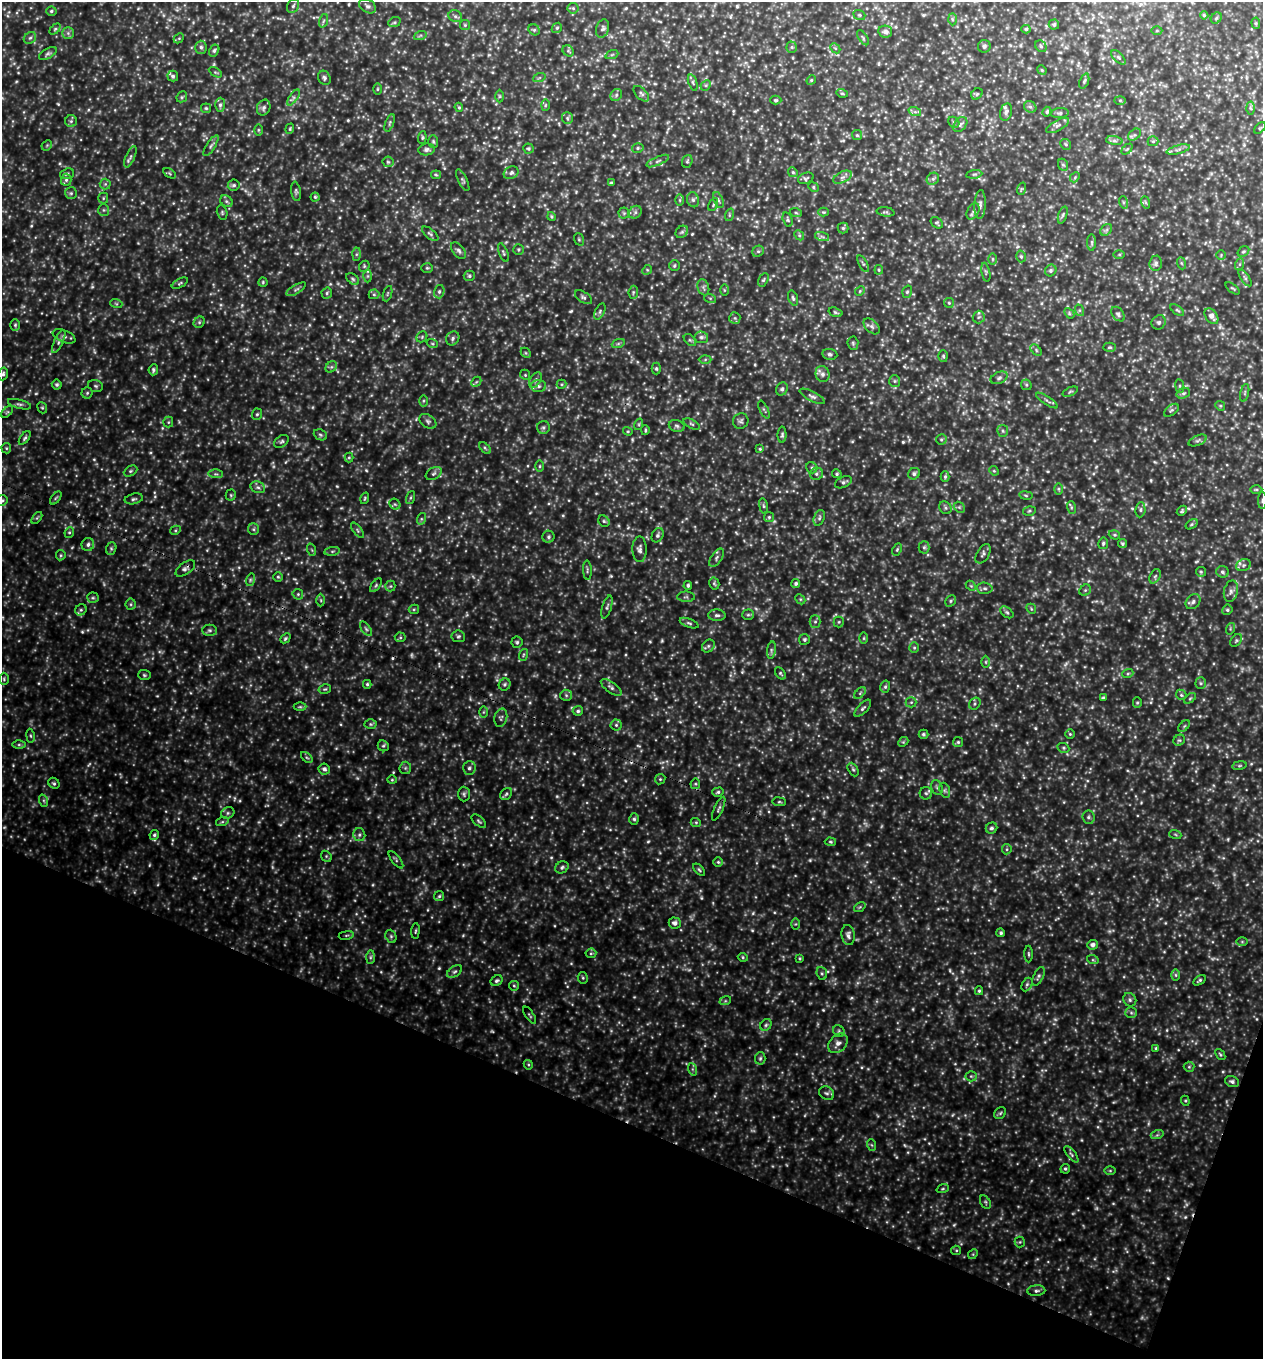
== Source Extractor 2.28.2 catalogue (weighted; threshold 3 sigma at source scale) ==
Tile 15 of 4 x 4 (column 3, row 4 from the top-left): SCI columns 2820-4080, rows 34-1390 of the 5508 x 5494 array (HDU 1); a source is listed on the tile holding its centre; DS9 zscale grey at full resolution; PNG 1265 x 1361 px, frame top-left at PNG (2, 2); each listed source drawn as its Kron ellipse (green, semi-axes under 4 px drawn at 4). Shown black and unused: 19% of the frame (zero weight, under 3 of 4 exposures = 4% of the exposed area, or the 3 px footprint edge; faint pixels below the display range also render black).
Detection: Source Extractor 2.28.2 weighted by HDU 2 'WHT'; one run over the whole footprint, this tile lists its part. Background 6.18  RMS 1.1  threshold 4.77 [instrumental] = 3 sigma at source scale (4.5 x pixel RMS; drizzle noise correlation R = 1.50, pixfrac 1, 0.05/0.05 arcsec/px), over >= 5 px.
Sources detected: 761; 37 too faint to see at this stretch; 2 cosmic-ray / hot-pixel residue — neither listed nor drawn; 7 inside a brighter listed object's ellipse — not listed separately; of the other 715, all 500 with FLUX_AUTO >= 126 (the completeness limit of this list) listed and drawn (215 fainter detections not listed), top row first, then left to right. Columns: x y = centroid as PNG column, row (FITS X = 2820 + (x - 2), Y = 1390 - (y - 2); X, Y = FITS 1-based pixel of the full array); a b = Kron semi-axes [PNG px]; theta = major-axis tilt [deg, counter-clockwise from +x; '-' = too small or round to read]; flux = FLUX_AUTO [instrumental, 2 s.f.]
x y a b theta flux
293 6 7 5 61 270
368 6 9 6 -33 310
573 8 5 5 - 170
51 11 5 4 - 180
859 15 6 4 -21 160
1204 15 4 4 - 150
455 16 7 5 -27 250
1216 18 6 5 - 180
952 19 6 4 -88 140
323 21 7 4 70 170
394 22 6 5 - 160
1256 23 6 4 -84 150
465 25 5 5 - 140
1054 25 5 5 - 220
557 28 5 4 - 160
603 28 9 6 73 300
55 29 6 4 45 150
1026 29 4 4 - 190
534 30 6 5 - 170
1157 31 5 3 - 130
885 32 7 6 - 370
68 33 5 5 - 220
420 36 6 4 20 160
30 38 7 5 42 230
179 38 5 4 - 140
863 38 8 3 -57 150
984 46 6 6 - 240
1041 46 6 5 - 200
201 47 6 5 - 290
792 47 5 5 - 160
835 48 6 4 -44 170
214 51 6 4 60 210
568 51 6 5 - 170
48 53 10 5 29 250
612 54 7 4 20 180
1118 57 9 4 -44 200
1042 70 5 4 - 130
215 72 7 4 -30 160
173 76 5 5 - 200
324 78 7 6 - 250
539 78 6 4 19 160
811 80 5 4 - 130
1084 81 8 4 69 190
693 82 8 4 -70 190
706 85 6 4 45 170
377 89 6 4 89 130
842 93 5 4 - 130
641 94 9 5 -45 270
977 94 6 5 - 160
616 95 6 5 - 210
499 96 6 4 -90 150
182 97 6 5 - 160
293 97 9 4 55 270
776 100 5 4 - 170
1120 100 6 4 -1 130
220 105 7 5 88 280
545 105 6 4 89 130
459 107 5 4 - 150
1030 107 6 5 - 250
206 108 5 5 - 140
264 108 8 6 65 340
1250 108 6 4 -86 190
915 112 6 4 -18 200
1006 112 9 6 77 330
1047 112 5 4 - 180
1060 113 9 5 5 270
567 118 6 5 - 190
71 121 6 6 - 210
954 122 6 5 - 170
390 123 9 4 68 190
960 124 8 6 50 290
1058 125 13 5 29 380
1260 128 7 4 44 130
290 129 5 4 - 130
258 130 6 4 -90 130
857 135 5 5 - 160
1134 135 7 5 42 230
422 138 6 4 84 150
433 141 6 5 - 160
1114 141 8 4 -8 260
1153 141 5 5 - 140
1066 144 6 5 - 170
47 145 6 4 45 150
211 146 12 4 57 310
638 148 6 4 16 190
426 149 8 6 8 330
528 149 5 5 - 220
1127 149 6 4 44 130
1178 149 12 3 14 290
130 157 11 4 66 310
658 161 12 3 23 270
687 161 6 5 - 180
388 162 5 5 - 170
1063 165 6 5 - 180
793 172 5 4 - 160
169 173 7 4 -32 140
511 173 8 6 28 300
67 174 7 5 18 230
974 174 8 4 8 190
436 175 5 4 - 130
843 177 10 5 26 350
1075 177 5 4 - 130
806 178 8 5 21 220
933 179 6 5 - 250
66 180 6 5 - 210
463 180 12 4 -63 210
611 183 4 3 - 150
105 184 5 5 - 190
234 185 6 5 - 240
813 187 5 4 - 170
1021 189 6 4 71 140
296 191 10 5 -81 210
71 193 6 6 - 210
315 197 4 4 - 140
103 198 5 5 - 150
680 200 6 4 -90 150
693 200 7 6 - 280
718 200 8 5 -70 250
226 201 7 5 -35 220
1123 202 6 4 -72 150
1145 202 6 4 -71 150
980 204 14 6 87 420
713 205 7 4 64 140
104 210 6 5 - 210
973 211 9 5 64 300
222 212 7 5 -76 180
635 212 7 5 47 270
823 212 5 4 - 130
886 212 9 4 -6 200
624 213 5 5 - 160
796 213 6 4 -20 140
729 215 6 4 72 160
1063 215 9 4 72 210
551 217 4 4 - 140
788 220 7 5 -73 170
937 223 7 5 -41 170
843 228 5 5 - 170
1106 230 7 5 44 210
682 232 7 5 44 210
430 234 10 4 -40 240
799 235 5 4 - 150
822 237 7 4 -16 250
579 239 6 5 - 150
1092 242 8 4 90 210
518 249 5 5 - 170
459 251 9 5 -51 290
758 251 6 5 - 190
1243 251 6 4 32 160
503 253 10 4 -69 170
356 254 6 4 89 190
1119 254 6 4 1 140
1221 255 5 4 - 130
1021 256 6 4 -73 200
993 259 6 4 -90 130
1156 263 7 6 - 300
1181 263 6 4 -70 150
863 264 9 3 -61 190
1240 264 6 4 70 170
364 266 6 5 - 160
674 266 5 5 - 170
427 268 6 5 - 150
647 270 5 4 - 130
879 270 5 4 - 130
1051 270 6 5 - 220
986 272 9 3 -79 150
368 276 6 4 90 150
469 276 5 5 - 180
1245 278 10 4 -57 220
353 279 7 4 -37 210
763 280 7 4 60 170
263 282 5 4 - 130
180 283 9 4 28 170
703 287 8 5 -73 270
1233 288 8 3 -39 130
296 289 11 4 31 250
724 290 6 4 -89 130
860 291 5 4 - 130
439 292 7 5 75 240
633 292 6 4 83 160
907 292 6 4 72 160
327 293 5 5 - 200
374 294 5 5 - 170
387 294 8 3 71 150
583 297 9 5 -34 260
710 298 6 4 -18 130
793 298 8 4 -73 220
116 303 6 4 -20 130
949 303 5 4 - 140
1079 310 6 4 -72 150
1177 310 8 4 -35 180
600 311 9 4 64 230
835 312 7 4 -17 190
1069 313 6 4 -48 160
1118 314 8 5 -50 260
1211 316 9 5 -54 660
979 317 6 6 - 220
735 318 6 5 - 200
199 322 6 5 - 170
1159 322 7 6 - 270
15 325 6 5 - 160
872 326 9 6 -45 330
64 336 12 6 -22 340
422 337 6 5 - 160
701 337 7 6 - 300
453 338 7 6 - 270
690 340 7 4 -44 190
59 342 12 4 64 320
432 343 5 3 - 130
853 343 7 5 -86 180
618 344 6 4 19 170
1109 347 6 4 2 160
1036 350 7 4 -47 170
526 353 5 4 - 140
830 354 7 5 -11 250
943 356 6 5 - 160
705 359 6 4 2 150
331 367 6 5 - 210
656 368 6 4 -89 160
153 370 5 4 - 220
3 374 6 5 - 240
822 374 8 7 - 400
525 375 5 4 - 140
999 378 9 5 24 300
535 380 8 5 59 280
895 381 6 5 - 190
476 382 6 4 44 170
57 384 5 4 - 210
562 384 5 4 - 140
1026 385 6 5 - 150
96 386 7 5 -17 220
539 386 7 6 - 280
1180 386 7 3 -83 150
782 389 7 5 59 250
1070 392 8 4 24 180
87 393 5 5 - 160
1183 393 7 5 20 230
1245 393 9 3 77 170
812 396 14 4 -27 330
423 401 6 4 89 150
1047 401 12 3 -34 230
19 404 12 4 -15 280
1220 406 5 4 - 140
42 408 6 4 -67 150
764 410 10 3 -64 160
1171 410 8 5 37 200
7 412 7 4 44 160
257 414 6 5 - 180
428 421 9 6 -34 290
741 421 8 7 - 280
168 422 5 5 - 140
639 424 6 4 73 130
692 424 9 4 -27 180
677 426 8 5 -17 260
543 427 6 6 - 250
645 430 5 3 - 140
628 431 5 4 - 130
1003 431 6 5 - 190
320 435 7 5 -23 200
782 435 8 4 89 210
25 438 8 4 52 220
941 439 5 5 - 180
1198 440 9 5 23 250
282 441 8 5 37 230
6 448 5 5 - 140
485 448 7 4 -45 180
760 449 4 4 - 140
349 457 5 4 - 130
540 466 6 4 89 130
812 468 6 5 - 210
130 471 7 5 27 190
994 471 5 4 - 130
434 473 8 5 32 280
216 474 7 3 -1 180
816 474 7 6 - 270
837 474 5 4 - 180
914 474 6 5 - 270
945 477 5 4 - 180
843 482 9 5 25 280
258 487 7 5 -21 260
1058 489 6 4 -89 140
1256 489 6 4 0 170
231 495 5 5 - 140
1026 495 6 3 -9 130
56 498 7 4 52 160
365 498 6 3 73 130
410 498 7 3 71 130
134 499 9 5 13 240
2 500 5 5 - 180
1262 500 8 4 89 200
395 504 6 5 - 170
763 506 8 4 -81 190
959 507 6 4 -43 190
1071 507 6 4 -72 160
945 508 7 5 -48 200
1140 510 7 5 85 220
1029 511 6 4 15 150
1182 511 6 4 48 170
769 517 5 5 - 170
37 518 7 3 53 150
819 518 8 5 72 250
421 519 6 4 72 150
604 521 6 5 - 180
1192 524 6 4 32 150
253 529 6 5 - 190
175 530 5 4 - 140
357 530 9 4 -52 200
69 532 5 4 - 150
658 535 7 5 63 250
1114 535 6 4 -19 140
549 537 6 6 - 250
1103 543 6 5 - 190
1122 543 4 4 - 180
88 545 6 6 - 290
924 547 6 5 - 210
111 548 6 5 - 180
640 549 13 7 -88 440
897 549 6 4 63 160
312 550 6 4 -71 130
332 551 8 4 8 180
983 554 10 6 59 300
61 555 5 5 - 140
716 558 10 5 57 310
1243 565 8 6 20 300
185 568 11 6 36 350
587 570 10 4 -86 200
1201 572 5 4 - 140
1222 572 6 5 - 220
1155 576 8 5 64 210
278 577 5 4 - 140
250 580 6 4 72 180
714 583 6 5 - 170
796 584 4 4 - 240
376 585 8 4 55 170
688 585 4 4 - 220
390 586 5 5 - 150
971 586 6 4 -43 150
985 588 8 6 -3 250
1085 590 6 5 - 180
1231 591 11 7 77 440
298 594 5 5 - 160
686 597 8 5 1 230
93 598 6 5 - 170
800 599 5 4 - 140
321 600 6 4 -88 150
951 601 6 5 - 160
1193 602 8 6 44 350
131 604 5 5 - 160
607 607 12 4 73 260
414 609 5 4 - 150
1031 609 5 4 - 130
81 610 6 5 - 230
1227 610 5 5 - 200
1007 612 7 5 -39 190
717 615 8 5 -2 300
748 615 6 5 - 170
815 622 6 5 - 230
839 622 5 5 - 150
689 623 10 4 -21 220
366 629 8 4 -54 240
1230 629 6 3 73 130
210 630 7 5 0 220
458 636 6 6 - 210
400 637 5 5 - 160
285 638 6 4 43 180
864 638 6 4 89 150
804 639 5 5 - 210
1236 640 7 5 49 170
517 642 5 5 - 200
708 646 7 5 46 250
914 648 5 4 - 150
771 650 9 4 82 230
523 655 6 3 71 150
986 662 6 4 -90 150
780 673 7 4 -53 160
1128 673 5 3 - 130
144 675 6 5 - 170
4 679 6 5 - 150
1201 683 5 5 - 190
367 684 4 4 - 160
505 684 6 5 - 240
611 687 12 5 -37 320
885 687 6 5 - 200
325 689 6 4 13 160
860 693 7 4 46 170
566 695 6 5 - 210
1181 695 6 4 -46 180
1103 698 4 3 - 190
1190 698 7 3 37 140
911 702 5 5 - 160
1137 703 5 4 - 150
975 704 6 5 - 190
300 707 6 4 0 170
863 708 11 5 45 250
578 711 5 5 - 200
483 712 6 4 89 130
501 718 9 6 76 290
370 724 6 5 - 170
616 725 5 5 - 190
1184 726 7 4 45 170
923 734 5 4 - 200
1070 734 5 4 - 130
30 736 7 3 -81 140
1179 740 6 5 - 170
903 742 6 4 43 130
958 742 5 5 - 180
19 745 6 4 0 190
383 746 6 5 - 180
1063 748 6 4 -22 160
307 757 7 4 -43 160
1239 765 7 3 9 150
405 768 6 6 - 190
469 768 7 6 - 320
324 769 6 5 - 300
853 770 7 5 -62 190
660 779 5 4 - 140
392 780 4 4 - 130
54 783 6 5 - 200
695 784 5 5 - 140
937 787 7 5 -67 230
945 790 8 5 -71 220
718 792 6 4 17 190
926 793 6 6 - 230
464 794 7 6 - 220
506 794 7 5 47 200
44 801 6 4 -71 160
779 802 7 3 -7 130
719 809 13 4 65 240
228 813 7 5 22 240
1088 817 7 6 - 260
634 819 6 5 - 230
479 821 9 4 -40 180
222 822 6 4 18 180
696 823 5 3 - 130
991 828 6 5 - 230
1175 834 6 4 -19 130
154 835 5 4 - 210
359 835 6 6 - 240
830 842 6 4 -3 140
1007 849 5 4 - 140
326 856 6 4 -46 160
396 860 10 3 -52 180
718 862 5 5 - 160
562 867 7 5 31 260
699 870 7 4 -45 170
439 896 5 5 - 170
860 907 6 4 35 150
675 923 6 5 - 370
796 924 6 4 89 130
415 931 8 3 84 140
1001 933 4 4 - 180
346 935 7 3 9 150
848 935 10 6 -83 420
391 936 7 5 -69 210
1242 942 6 4 0 130
1092 945 5 5 - 400
591 953 5 5 - 160
1029 954 8 3 -89 150
370 957 7 4 89 210
743 957 5 4 - 140
800 958 4 3 - 130
1093 960 6 4 -18 130
455 972 8 5 34 240
822 973 6 5 - 190
1176 975 6 4 -89 160
1038 976 10 5 63 260
583 978 6 5 - 160
1199 980 7 3 32 180
497 981 6 5 - 230
1027 984 7 5 63 200
514 986 5 4 - 150
979 991 4 3 - 150
1130 1000 7 6 - 250
725 1001 6 4 18 140
1131 1013 6 5 - 200
530 1015 10 3 -56 150
766 1025 6 5 - 200
839 1031 6 5 - 200
838 1043 11 8 44 580
1156 1048 4 4 - 180
1220 1055 6 4 -50 150
760 1058 6 5 - 200
528 1065 5 4 - 130
1189 1067 5 5 - 150
692 1069 6 4 -71 160
971 1076 5 5 - 170
1232 1082 7 5 -19 280
827 1093 8 6 -30 260
1185 1101 5 4 - 130
1000 1113 6 5 - 170
1157 1135 6 4 18 170
872 1145 6 4 -70 130
1071 1154 10 4 -51 230
1065 1169 5 4 - 170
1110 1171 6 4 0 150
943 1189 6 4 19 130
985 1202 7 5 -61 170
1020 1242 5 5 - 150
956 1250 5 4 - 130
973 1254 5 4 - 130
1036 1291 9 5 4 290
Overlapping masked pixels (flux is a lower limit): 1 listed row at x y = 185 568
Isophote crosses this tile's border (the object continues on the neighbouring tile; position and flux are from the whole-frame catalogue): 3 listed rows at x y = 3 374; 2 500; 1262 500